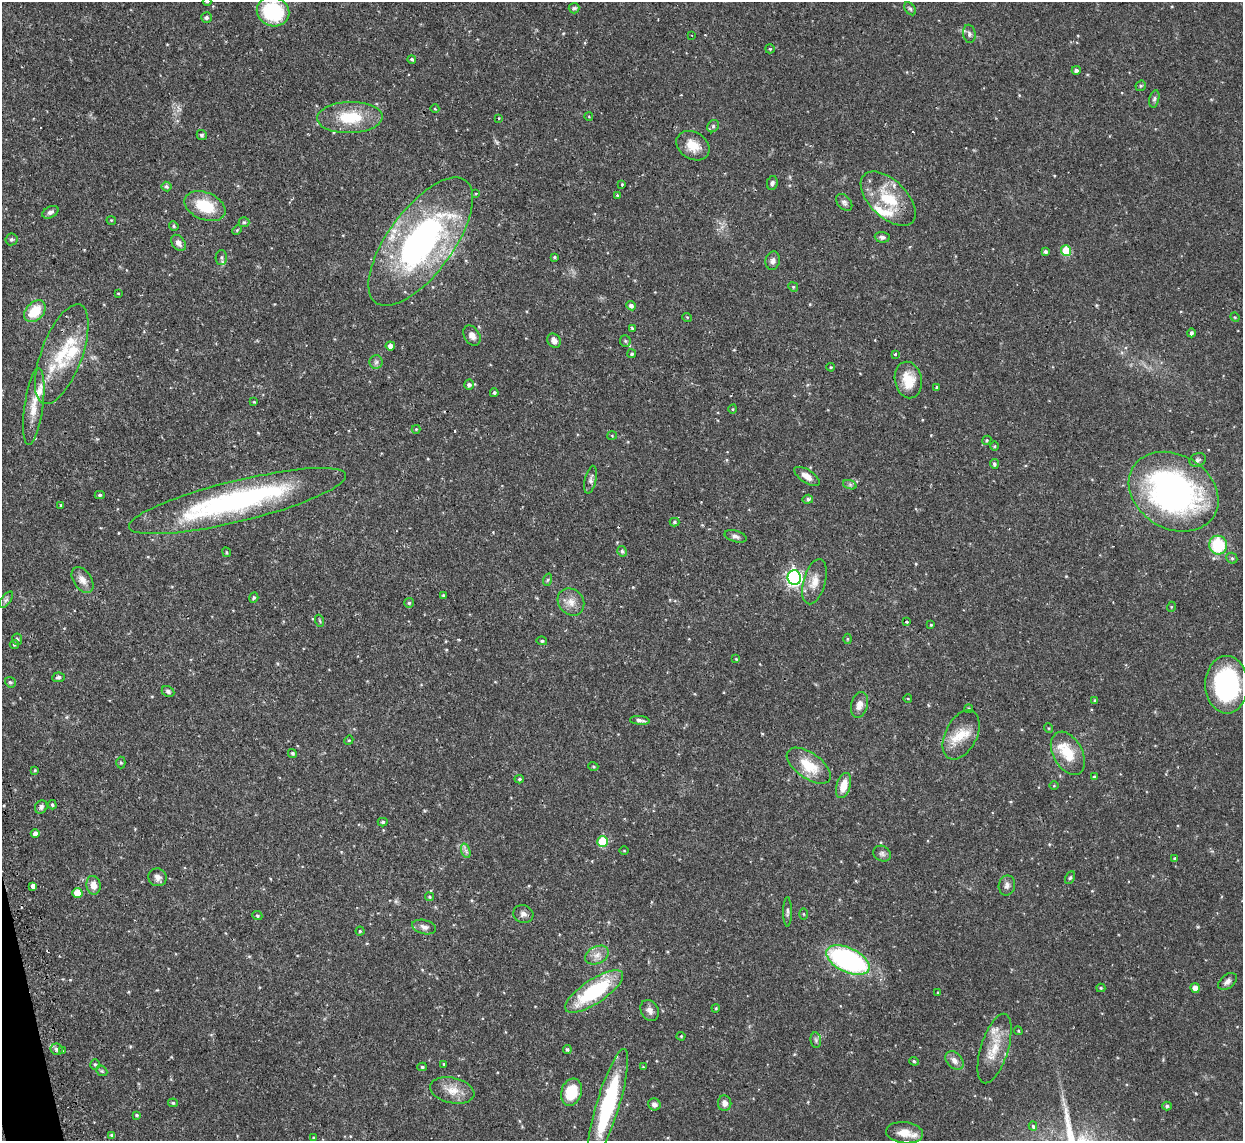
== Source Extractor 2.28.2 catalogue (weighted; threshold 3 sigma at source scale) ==
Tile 7 of 4 x 4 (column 3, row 2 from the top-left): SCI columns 2487-3727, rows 2423-3561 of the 5000 x 4970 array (HDU 1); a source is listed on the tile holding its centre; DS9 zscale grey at full resolution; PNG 1245 x 1143 px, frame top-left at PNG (2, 2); each listed source drawn as its Kron ellipse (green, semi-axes under 4 px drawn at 4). Shown black and unused: <1% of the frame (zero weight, under 2 of 3 exposures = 2% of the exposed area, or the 3 px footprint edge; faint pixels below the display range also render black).
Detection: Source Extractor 2.28.2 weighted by HDU 2 'WHT'; one run over the whole footprint, this tile lists its part. Background 0.0761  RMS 0.0042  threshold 0.019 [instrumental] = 3 sigma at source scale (4.5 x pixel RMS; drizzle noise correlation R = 1.50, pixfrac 1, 0.05/0.05 arcsec/px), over >= 5 px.
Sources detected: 194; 1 inside a brighter object's white glare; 2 cosmic-ray / hot-pixel residue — neither listed nor drawn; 9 inside a brighter listed object's ellipse — not listed separately; the other 182 listed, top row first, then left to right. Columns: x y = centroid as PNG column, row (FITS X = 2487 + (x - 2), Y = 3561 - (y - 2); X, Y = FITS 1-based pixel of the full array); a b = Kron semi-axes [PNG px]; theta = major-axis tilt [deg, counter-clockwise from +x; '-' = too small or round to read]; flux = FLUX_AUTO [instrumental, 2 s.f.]
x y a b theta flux
207 2 4 4 - 0.41
574 8 5 5 - 0.69
910 9 7 5 -53 0.8
273 12 16 14 -21 31
206 18 5 5 - 1
969 34 9 6 -81 1.3
692 35 3 2 - 0.29
770 49 5 4 - 0.46
412 59 4 4 - 0.64
1076 70 4 4 - 1.1
1141 86 6 5 - 0.6
1154 99 9 5 76 0.93
435 109 4 3 - 0.3
350 117 33 15 2 17
589 117 4 3 - 0.31
499 118 3 2 - 0.33
713 126 6 5 - 0.78
202 135 5 5 - 0.88
693 146 18 13 -33 6.6
772 183 7 5 79 0.99
622 184 3 3 - 0.57
166 187 5 5 - 0.77
476 193 4 4 - 0.45
617 195 4 4 - 0.47
888 199 34 18 -44 18
844 202 10 6 -49 1.3
205 206 21 13 -23 14
50 212 9 5 29 1.3
111 220 5 3 - 0.34
244 222 5 5 - 0.58
174 226 5 4 - 0.56
237 230 5 3 - 0.42
882 237 7 5 -3 1.2
11 239 6 6 - 0.84
421 242 76 32 53 120
178 243 9 6 -53 2
1066 251 5 5 - 16
1045 252 4 3 - 0.98
221 257 7 5 89 0.99
554 257 4 3 - 0.44
773 261 9 7 79 1.6
793 287 5 4 - 0.51
118 293 3 2 - 0.27
631 306 5 4 - 1.3
35 311 12 8 46 11
687 317 5 3 - 0.33
1235 317 5 4 - 0.43
632 328 3 3 - 0.69
1191 333 4 4 - 1.1
472 335 11 7 -57 2.4
554 341 7 6 - 2.2
625 341 6 5 - 0.68
390 346 5 4 - 1.8
62 354 53 20 69 21
632 354 4 4 - 0.72
895 354 3 2 - 0.4
376 362 7 6 - 1.2
831 367 4 4 - 0.51
908 380 18 13 -79 8.8
469 385 5 5 - 1.1
937 387 4 3 - 0.42
494 393 4 4 - 0.72
254 402 4 3 - 0.36
34 407 39 9 82 7.7
733 409 5 3 - 0.35
416 429 4 4 - 0.43
612 436 5 3 - 0.36
987 440 5 3 - 0.41
995 446 5 3 - 0.39
1198 460 8 6 26 1
994 464 5 4 - 0.88
807 476 14 6 -33 3.1
591 480 14 6 76 1.5
850 485 7 4 -19 0.8
1174 492 47 37 -30 130
100 495 5 4 - 0.73
808 499 5 4 - 0.73
237 501 111 20 14 93
61 505 4 3 - 0.54
674 522 5 4 - 0.66
735 536 11 5 -16 1.4
1218 545 9 9 - 23
622 551 5 4 - 0.81
227 552 5 4 - 0.47
1232 558 6 5 - 0.69
794 577 7 6 - 98
82 580 14 9 -56 3.2
547 580 6 4 70 0.63
814 582 23 11 74 5.1
444 595 4 4 - 0.63
254 598 5 4 - 0.73
6 600 9 4 53 1
571 602 14 12 -48 4.2
409 603 5 5 - 0.7
1171 607 5 3 - 0.35
320 621 6 4 -71 0.51
907 622 3 2 - 0.38
931 625 3 3 - 0.43
17 639 6 5 - 0.71
847 639 5 3 - 0.45
542 641 5 4 - 0.69
14 644 5 4 - 0.62
736 659 4 4 - 0.34
58 677 6 5 - 1
10 682 5 5 - 0.79
1227 685 28 21 -90 56
168 691 6 5 - 0.98
908 699 4 3 - 0.31
1095 701 4 3 - 0.5
859 705 13 8 76 3
969 709 4 4 - 0.67
640 720 10 4 -5 1.4
1048 728 5 3 - 0.38
961 735 26 16 63 9.4
349 740 5 3 - 0.4
292 753 5 4 - 0.64
1068 753 23 14 -61 11
121 763 6 4 -89 0.58
593 766 5 3 - 0.44
809 766 25 13 -35 11
35 770 3 3 - 0.41
1094 777 4 4 - 0.5
519 779 4 4 - 0.6
844 786 13 7 73 5.7
1054 786 5 3 - 0.35
52 805 5 4 - 0.55
41 807 7 6 - 1.2
383 822 5 4 - 0.65
35 834 4 4 - 2
602 842 5 5 - 17
466 851 7 4 -72 1.1
624 851 5 3 - 0.34
882 854 9 7 -29 1.3
1175 858 4 3 - 0.61
158 877 9 8 - 2.2
1070 878 7 4 62 0.64
93 885 9 7 -80 3.7
1007 885 10 8 78 1.7
33 886 4 4 - 5.4
77 893 5 5 - 6.6
429 897 4 3 - 0.55
787 912 15 4 90 1.1
523 914 10 8 -16 1.9
804 914 5 3 - 0.4
257 916 5 4 - 0.62
424 927 12 7 -15 1.9
360 931 4 4 - 0.54
597 955 12 8 26 3
848 960 23 12 -25 76
1227 981 10 6 39 1.7
1101 988 4 4 - 0.55
1195 988 5 4 - 2.6
594 991 34 12 34 34
938 992 3 2 - 0.3
716 1008 4 3 - 0.43
650 1010 11 8 -59 2.2
1018 1031 4 4 - 0.41
681 1036 4 4 - 0.4
816 1040 8 5 -82 0.9
57 1049 6 5 - 1.4
567 1049 4 4 - 0.71
994 1049 36 13 73 10
62 1051 4 2 - 0.38
954 1060 10 7 -47 2.5
914 1061 5 4 - 0.57
95 1064 5 4 - 0.57
444 1064 3 3 - 0.41
422 1067 5 4 - 0.69
643 1067 3 3 - 0.32
102 1071 6 4 -44 0.64
452 1090 22 12 -13 6.2
571 1092 14 10 71 12
173 1103 5 4 - 0.63
725 1103 7 6 - 2.2
654 1104 6 6 - 1.5
608 1105 58 11 73 41
1167 1106 5 4 - 0.71
137 1115 4 3 - 0.55
1033 1126 4 3 - 1
905 1133 18 10 -6 6
112 1135 4 3 - 1.2
313 1138 3 3 - 0.4
Overlapping masked pixels (flux is a lower limit): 2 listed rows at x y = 237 501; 33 886
Isophote crosses this tile's border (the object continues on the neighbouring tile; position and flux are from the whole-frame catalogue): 2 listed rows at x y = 207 2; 273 12